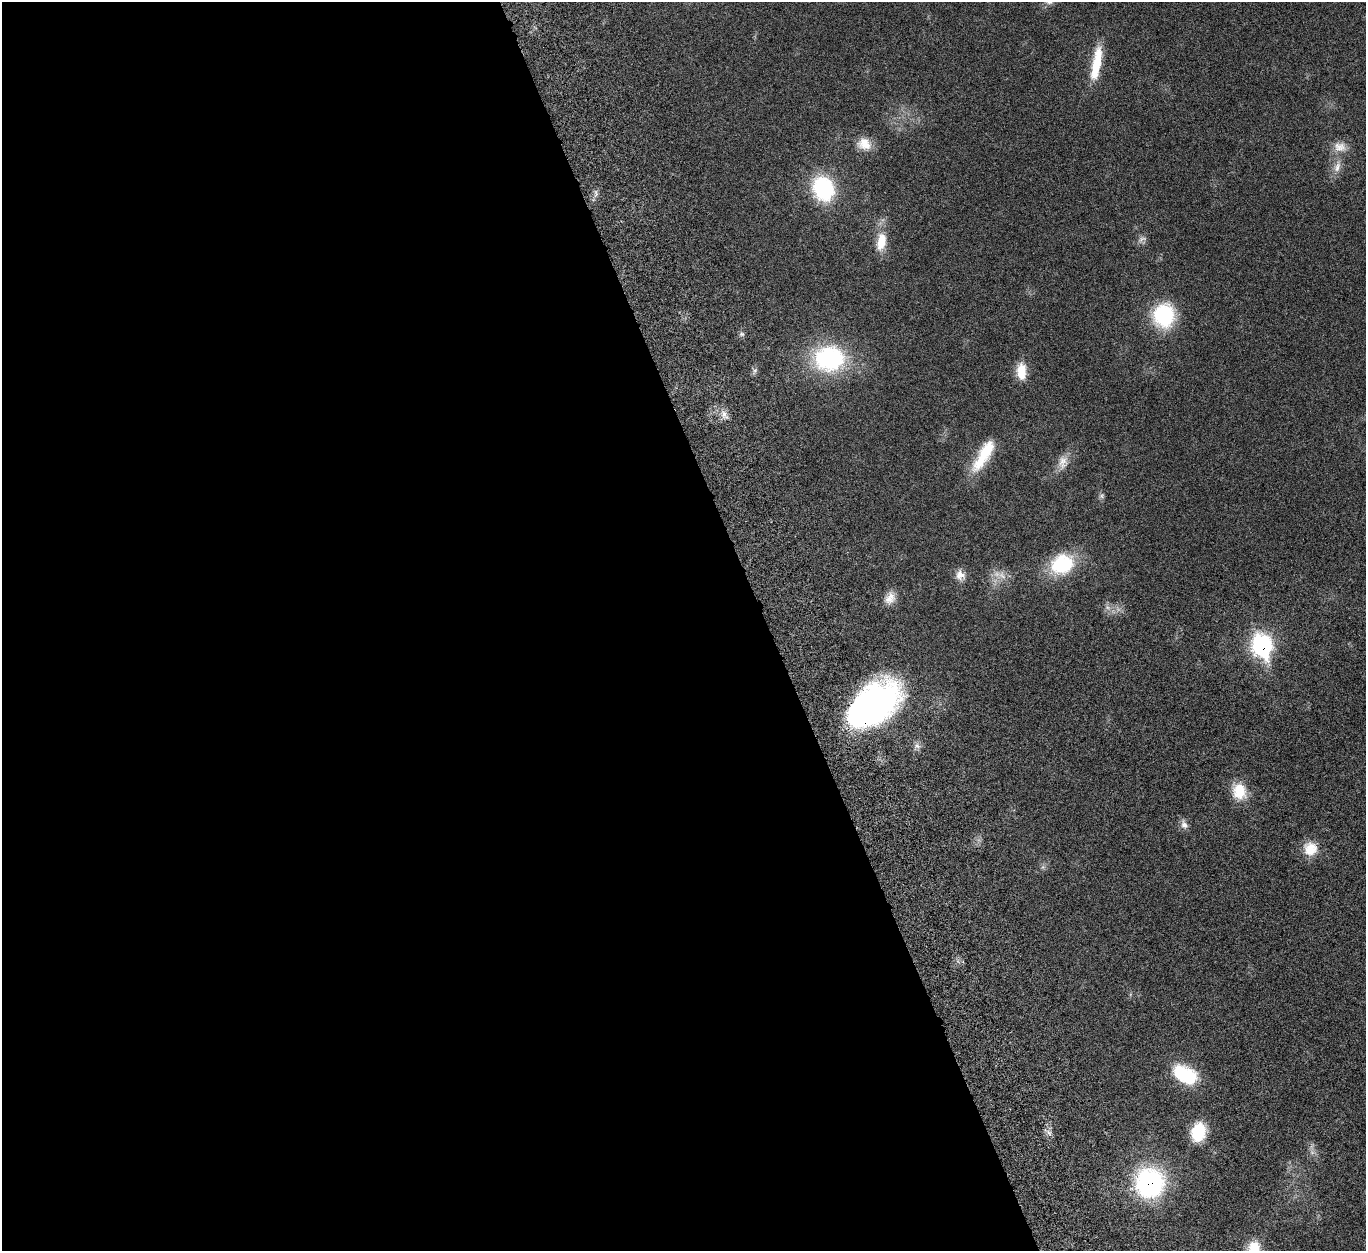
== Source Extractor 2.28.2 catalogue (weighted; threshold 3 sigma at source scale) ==
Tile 9 of 4 x 4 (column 1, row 3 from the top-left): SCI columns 111-1474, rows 1580-2828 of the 5676 x 5537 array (HDU 1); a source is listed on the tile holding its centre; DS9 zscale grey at full resolution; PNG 1368 x 1253 px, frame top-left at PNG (2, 2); no overlay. Shown black and unused: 56% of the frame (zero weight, under 5 of 10 exposures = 6% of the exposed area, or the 3 px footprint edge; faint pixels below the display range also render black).
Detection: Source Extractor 2.28.2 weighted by HDU 2 'WHT'; one run over the whole footprint, this tile lists its part. Background 0.0277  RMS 0.0018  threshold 0.00725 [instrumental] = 3 sigma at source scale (4.09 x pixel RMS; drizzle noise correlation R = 1.36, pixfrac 0.8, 0.05/0.05 arcsec/px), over >= 5 px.
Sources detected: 34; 2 too faint to see at this stretch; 1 inside a brighter object's white glare — not listed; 1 inside a brighter listed object's ellipse — not listed separately; the other 30 listed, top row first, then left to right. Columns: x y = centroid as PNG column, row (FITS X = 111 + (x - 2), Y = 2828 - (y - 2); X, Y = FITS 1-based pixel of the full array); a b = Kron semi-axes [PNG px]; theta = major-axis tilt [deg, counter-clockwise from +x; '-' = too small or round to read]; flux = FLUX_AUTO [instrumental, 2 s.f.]
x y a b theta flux
1096 64 42 10 80 5.4
864 144 19 15 -22 2.4
1340 147 18 14 -11 1.9
1337 167 17 8 72 1.4
823 189 26 21 -66 14
1142 239 12 6 30 0.66
881 242 23 12 81 3.3
1164 316 25 22 83 11
742 334 7 5 -1 0.36
829 359 34 28 -3 19
755 370 6 4 18 0.31
1021 371 20 11 -89 3.1
724 414 12 7 -72 1
981 460 39 15 56 5
1063 462 20 13 79 1.8
1102 496 7 6 - 0.36
1062 564 28 23 25 9.3
960 575 13 12 - 1.4
890 598 16 12 65 1.6
1107 607 9 5 -31 0.56
1262 646 17 13 -74 24
873 705 54 33 40 53
917 746 8 7 - 0.65
1239 791 21 17 -74 3.9
1184 825 12 9 -55 0.89
1310 849 18 18 - 3
1185 1074 26 16 -27 9.5
1198 1132 19 14 75 5.1
1151 1181 30 23 3 23
1254 1249 21 14 81 3.6
Overlapping masked pixels (flux is a lower limit): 3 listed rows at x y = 1262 646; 873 705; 1151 1181
Isophote crosses this tile's border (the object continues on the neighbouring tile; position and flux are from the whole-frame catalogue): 1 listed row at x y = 1254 1249